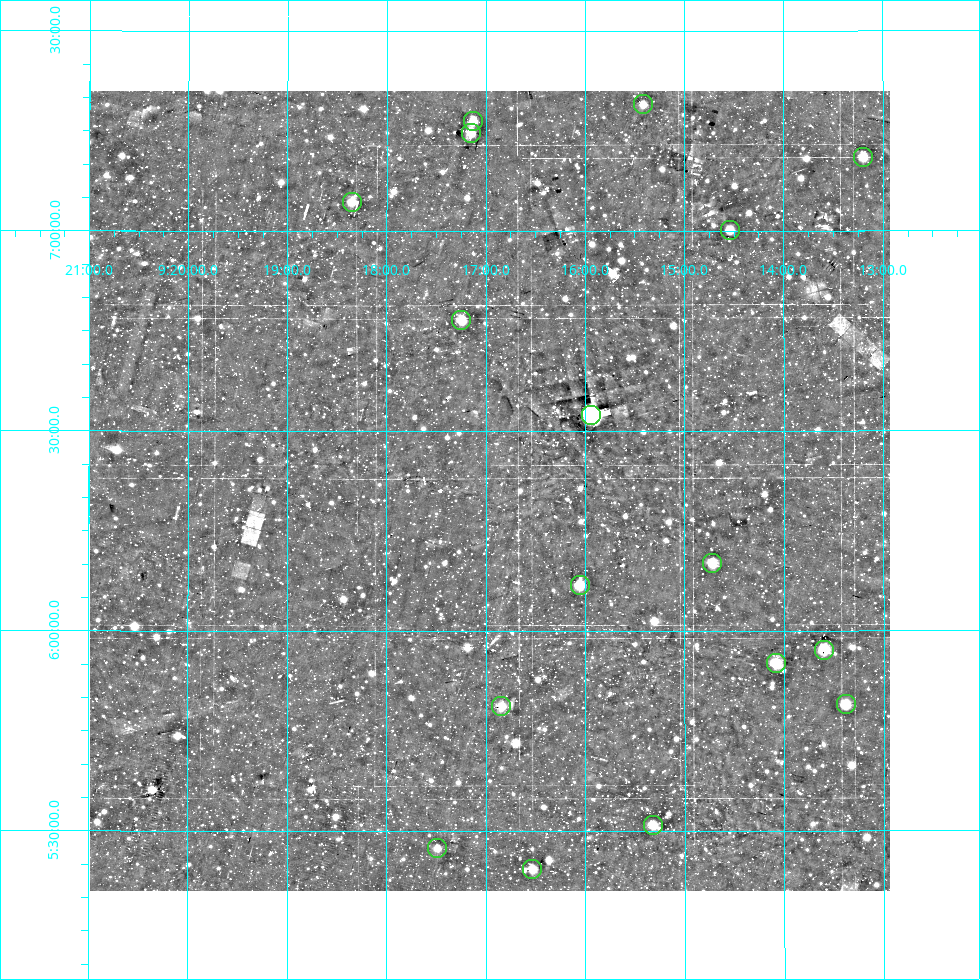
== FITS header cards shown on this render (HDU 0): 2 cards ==
NAXIS1  =                  800
NAXIS2  =                  800

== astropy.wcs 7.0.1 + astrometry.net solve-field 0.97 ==
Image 800 x 800 px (HDU 0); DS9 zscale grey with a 90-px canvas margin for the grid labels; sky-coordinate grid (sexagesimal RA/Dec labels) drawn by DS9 from the SOLVED WCS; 17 Tycho-2 reference stars matched to detected sources circled (green)
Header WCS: RA---AIT/DEC--AIT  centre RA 09:16:58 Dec +06:21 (139.24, +6.35 deg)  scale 9 arcsec/px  FOV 120.0' x 120.0'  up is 0 deg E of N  parity normal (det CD < 0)
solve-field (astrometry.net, Tycho-2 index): SOLVED blind (the header's WCS was not the basis of the solution)
Solved WCS: RA---TAN-SIP/DEC--TAN-SIP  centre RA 09:16:58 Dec +06:21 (139.24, +6.35 deg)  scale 9.01 arcsec/px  FOV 120.1' x 120.0'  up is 0 deg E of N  parity normal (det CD < 0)
Header WCS and blind solve agree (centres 0.93 arcsec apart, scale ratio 1.001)
Tycho-2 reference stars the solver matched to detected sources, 17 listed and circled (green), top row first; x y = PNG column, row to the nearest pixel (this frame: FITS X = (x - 90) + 1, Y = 800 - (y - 91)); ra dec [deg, ICRS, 3 dp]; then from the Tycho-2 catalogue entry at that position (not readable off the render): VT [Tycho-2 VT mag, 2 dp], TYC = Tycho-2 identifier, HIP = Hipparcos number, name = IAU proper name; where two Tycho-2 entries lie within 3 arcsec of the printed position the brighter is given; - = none
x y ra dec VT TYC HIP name
643 104 138.853 +7.317 9.66 233-325-1 - -
473 121 139.282 +7.275 8.32 233-357-1 - -
471 133 139.288 +7.246 8.03 233-371-1 - -
863 157 138.298 +7.185 9.69 233-256-1 - -
352 202 139.587 +7.073 8.66 233-778-1 45653 -
730 230 138.635 +7.002 9.44 233-1362-1 - -
461 320 139.311 +6.778 9.66 233-1131-1 - -
591 415 138.985 +6.541 8.01 233-762-1 45471 -
712 563 138.680 +6.170 8.99 233-473-1 45366 -
580 585 139.014 +6.115 9.19 233-58-1 - -
824 650 138.400 +5.953 8.90 233-1267-1 - -
776 663 138.519 +5.920 8.35 233-1702-1 - -
846 704 138.345 +5.816 7.29 233-1024-1 45252 -
501 706 139.211 +5.812 9.17 233-632-1 - -
653 825 138.830 +5.515 9.16 233-928-1 45420 -
437 848 139.371 +5.457 9.04 233-1293-1 - -
532 869 139.134 +5.405 9.12 233-1391-1 - -